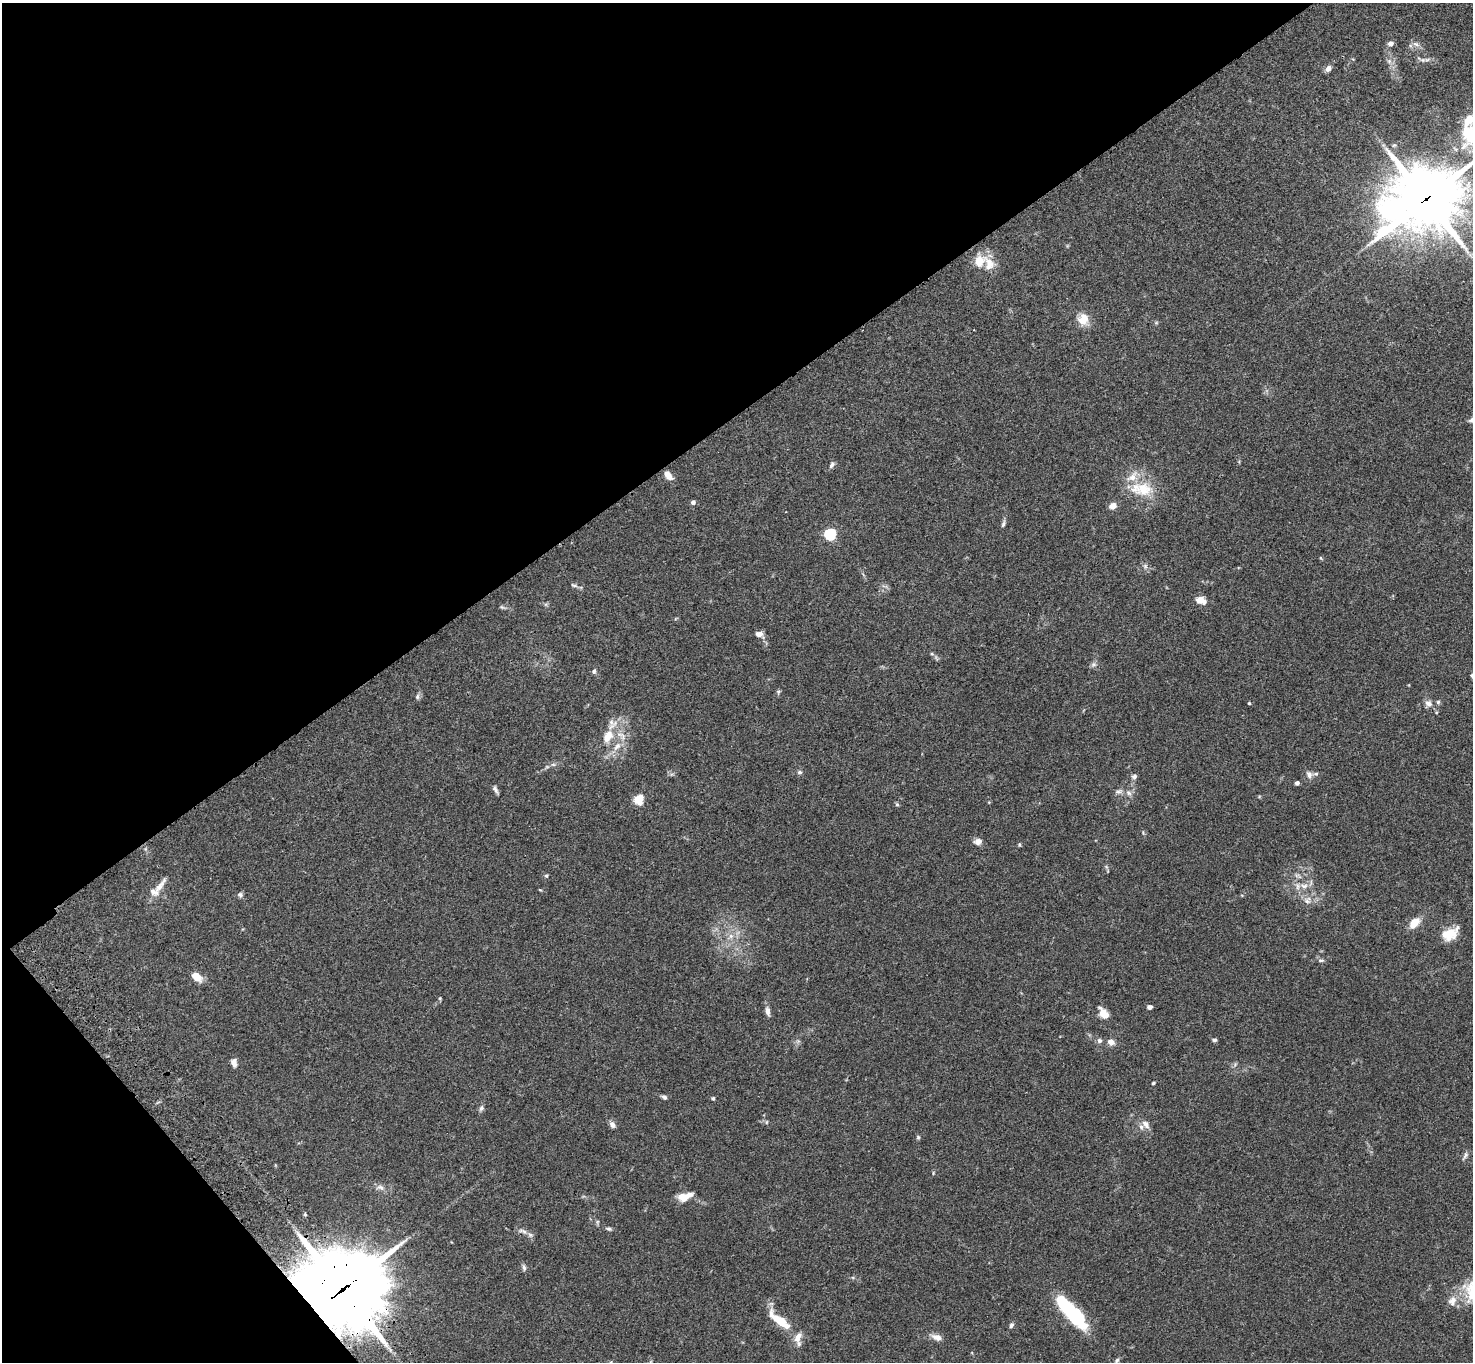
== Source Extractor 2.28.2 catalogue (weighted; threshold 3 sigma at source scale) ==
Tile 5 of 4 x 4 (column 1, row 2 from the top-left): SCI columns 103-1573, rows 2960-4319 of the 6091 x 6060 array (HDU 1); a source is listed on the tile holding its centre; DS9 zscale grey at full resolution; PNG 1475 x 1364 px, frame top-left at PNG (2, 3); no overlay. Shown black and unused: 35% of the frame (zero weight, under 3 of 4 exposures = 6% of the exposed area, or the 3 px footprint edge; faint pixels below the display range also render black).
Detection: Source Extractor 2.28.2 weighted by HDU 2 'WHT'; one run over the whole footprint, this tile lists its part. Background 0.0792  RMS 0.0059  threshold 0.0263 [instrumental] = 3 sigma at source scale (4.5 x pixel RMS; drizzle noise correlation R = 1.50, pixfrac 1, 0.05/0.05 arcsec/px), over >= 5 px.
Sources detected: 96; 1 inside a brighter object's white glare — not listed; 7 inside a brighter listed object's ellipse — not listed separately; the other 88 listed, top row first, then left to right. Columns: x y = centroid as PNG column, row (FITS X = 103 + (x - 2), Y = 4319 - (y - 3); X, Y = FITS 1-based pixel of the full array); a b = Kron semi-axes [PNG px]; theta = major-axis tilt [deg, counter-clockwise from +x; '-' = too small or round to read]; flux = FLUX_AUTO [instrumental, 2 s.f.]
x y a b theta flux
1391 43 5 4 - 3.8
1416 44 10 6 -27 2.1
1423 60 10 5 -6 1.6
1389 61 6 5 - 1.4
1328 68 8 6 53 2.6
1469 134 36 25 88 29
1425 199 28 22 24 3100
979 261 11 9 69 9.5
989 264 21 14 -61 8.6
1083 319 14 13 - 7.6
1472 420 8 6 4 2
832 465 9 5 62 1.5
668 475 11 7 -53 4.7
1141 489 33 18 -4 18
693 502 4 4 - 2.1
1113 506 9 8 - 3.1
1003 524 10 4 72 1.4
830 534 6 5 - 63
1321 558 6 3 -70 0.54
1145 566 6 6 - 1.4
574 585 9 5 -15 1.3
1199 600 11 9 42 3.5
502 607 7 4 -44 0.89
759 634 9 7 -17 3.1
932 654 6 4 -18 0.74
1094 664 8 6 0 1.5
594 671 7 5 81 1.2
778 692 6 5 - 0.85
417 697 7 6 - 1.3
1438 702 5 5 - 0.92
1249 703 3 3 - 0.64
1429 704 10 8 -19 3
621 735 17 8 -36 5.4
608 736 19 12 60 9.4
617 746 15 7 50 4.8
553 764 7 4 0 1.1
800 772 6 5 - 1.2
1309 775 10 8 -67 2.5
1134 777 7 6 - 1.7
1297 783 4 4 - 2.2
495 790 11 4 -60 1.6
1118 792 10 4 0 1.6
1129 793 9 7 -32 2.2
639 799 5 5 - 33
897 804 6 5 - 0.77
978 841 10 7 12 3.1
1019 844 5 4 - 0.68
546 876 5 4 - 0.73
159 886 27 7 53 5.8
1304 886 11 7 0 3.5
240 895 7 6 - 1.4
1307 900 12 9 58 3.7
1414 923 13 8 48 8.1
1450 934 20 12 30 11
731 936 7 6 - 2.3
1321 960 8 5 3 1.2
196 977 12 7 -41 6.6
440 998 6 4 72 0.66
1150 1007 6 5 - 1.6
767 1011 10 5 -76 3
1104 1013 14 8 -54 6.6
1214 1040 5 4 - 1.1
1099 1041 7 6 - 1.6
1111 1042 8 7 - 3.6
234 1063 11 6 -79 2.6
1153 1083 4 3 - 0.8
664 1097 6 5 - 1.4
713 1098 4 4 - 0.75
481 1108 9 6 70 1.5
766 1122 6 4 89 0.66
1146 1124 13 7 -52 3.2
612 1125 9 6 -51 2.4
918 1137 5 5 - 0.82
1465 1156 12 4 55 1.5
380 1187 11 7 -27 2.3
685 1197 19 9 19 7.3
305 1214 5 4 - 0.84
609 1229 7 5 -11 1.1
523 1231 15 6 -23 2.6
524 1268 10 5 -77 1.4
300 1290 9 6 -61 410
342 1290 27 25 12 5900
1452 1301 14 11 62 5.3
1071 1314 42 17 -46 38
780 1320 30 9 -39 16
1011 1325 7 5 67 1.4
937 1337 12 7 -19 4
1117 1360 7 6 - 1.4
Overlapping masked pixels (flux is a lower limit): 3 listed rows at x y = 1425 199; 300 1290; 342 1290
Isophote crosses this tile's border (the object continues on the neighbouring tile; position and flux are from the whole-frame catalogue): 3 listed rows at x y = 1469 134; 1425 199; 1472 420